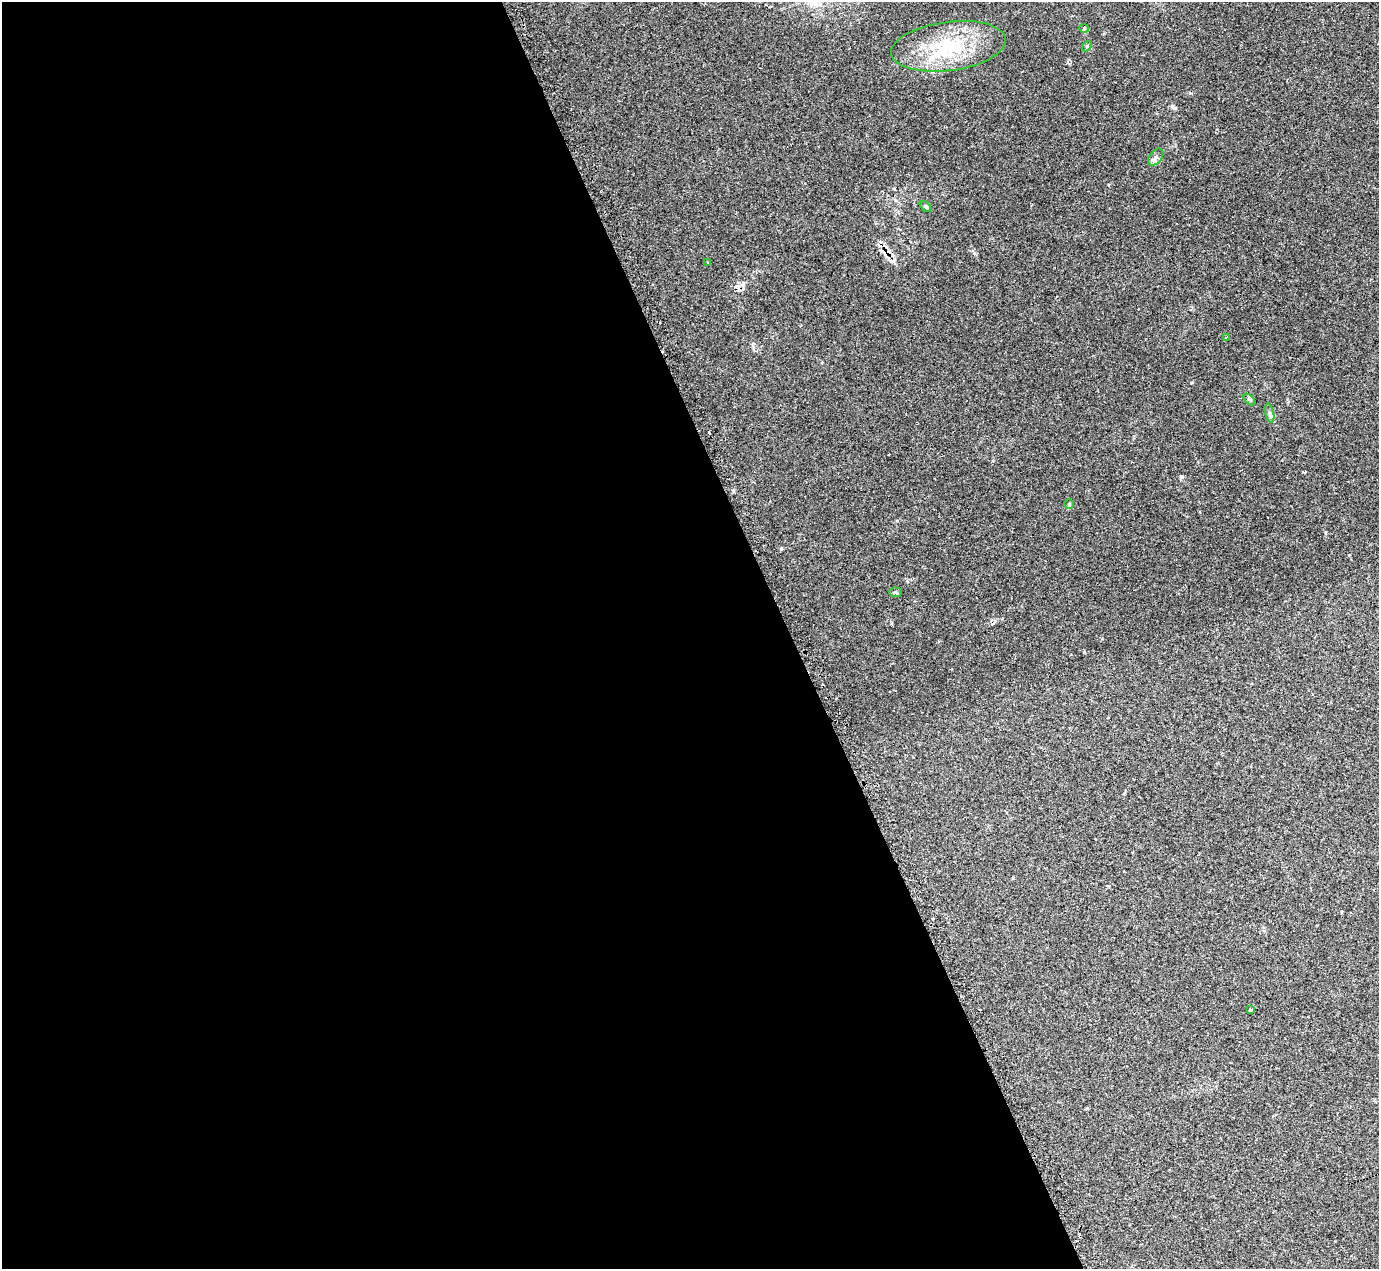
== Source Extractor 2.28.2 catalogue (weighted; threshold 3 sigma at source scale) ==
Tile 9 of 4 x 4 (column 1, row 3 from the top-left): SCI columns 2-1378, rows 1542-2808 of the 5525 x 5503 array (HDU 1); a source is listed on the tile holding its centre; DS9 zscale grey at full resolution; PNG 1381 x 1271 px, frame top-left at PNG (2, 2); each listed source drawn as its Kron ellipse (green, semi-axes under 4 px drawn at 4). Shown black and unused: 57% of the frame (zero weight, under 2 of 3 exposures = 1% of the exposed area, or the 3 px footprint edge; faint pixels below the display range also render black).
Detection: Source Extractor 2.28.2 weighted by HDU 2 'WHT'; one run over the whole footprint, this tile lists its part. Background 0.134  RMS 0.007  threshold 0.0314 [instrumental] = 3 sigma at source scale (4.5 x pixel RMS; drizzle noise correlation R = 1.50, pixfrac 1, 0.05/0.05 arcsec/px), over >= 5 px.
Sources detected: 15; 3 cosmic-ray / hot-pixel residue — neither listed nor drawn; the other 12 listed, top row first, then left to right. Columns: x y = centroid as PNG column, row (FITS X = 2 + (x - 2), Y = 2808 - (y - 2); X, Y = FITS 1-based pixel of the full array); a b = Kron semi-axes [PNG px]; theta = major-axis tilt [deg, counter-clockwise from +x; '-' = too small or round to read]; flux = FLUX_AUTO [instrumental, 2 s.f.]
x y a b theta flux
1084 28 5 4 - 0.69
948 46 58 24 7 51
1087 46 6 4 48 0.92
1156 157 9 6 52 2.3
925 206 7 4 -43 0.95
708 263 3 2 - 2
1227 337 3 3 - 1.2
1249 400 7 4 -45 1.1
1270 413 9 4 -75 1.6
1069 504 5 5 - 0.91
896 592 6 4 -1 1
1250 1010 3 3 - 1.5
Unlisted compact peaks at least as high as the median listed source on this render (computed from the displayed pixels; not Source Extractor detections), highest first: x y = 1182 477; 781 549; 1191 383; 1175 108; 974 253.